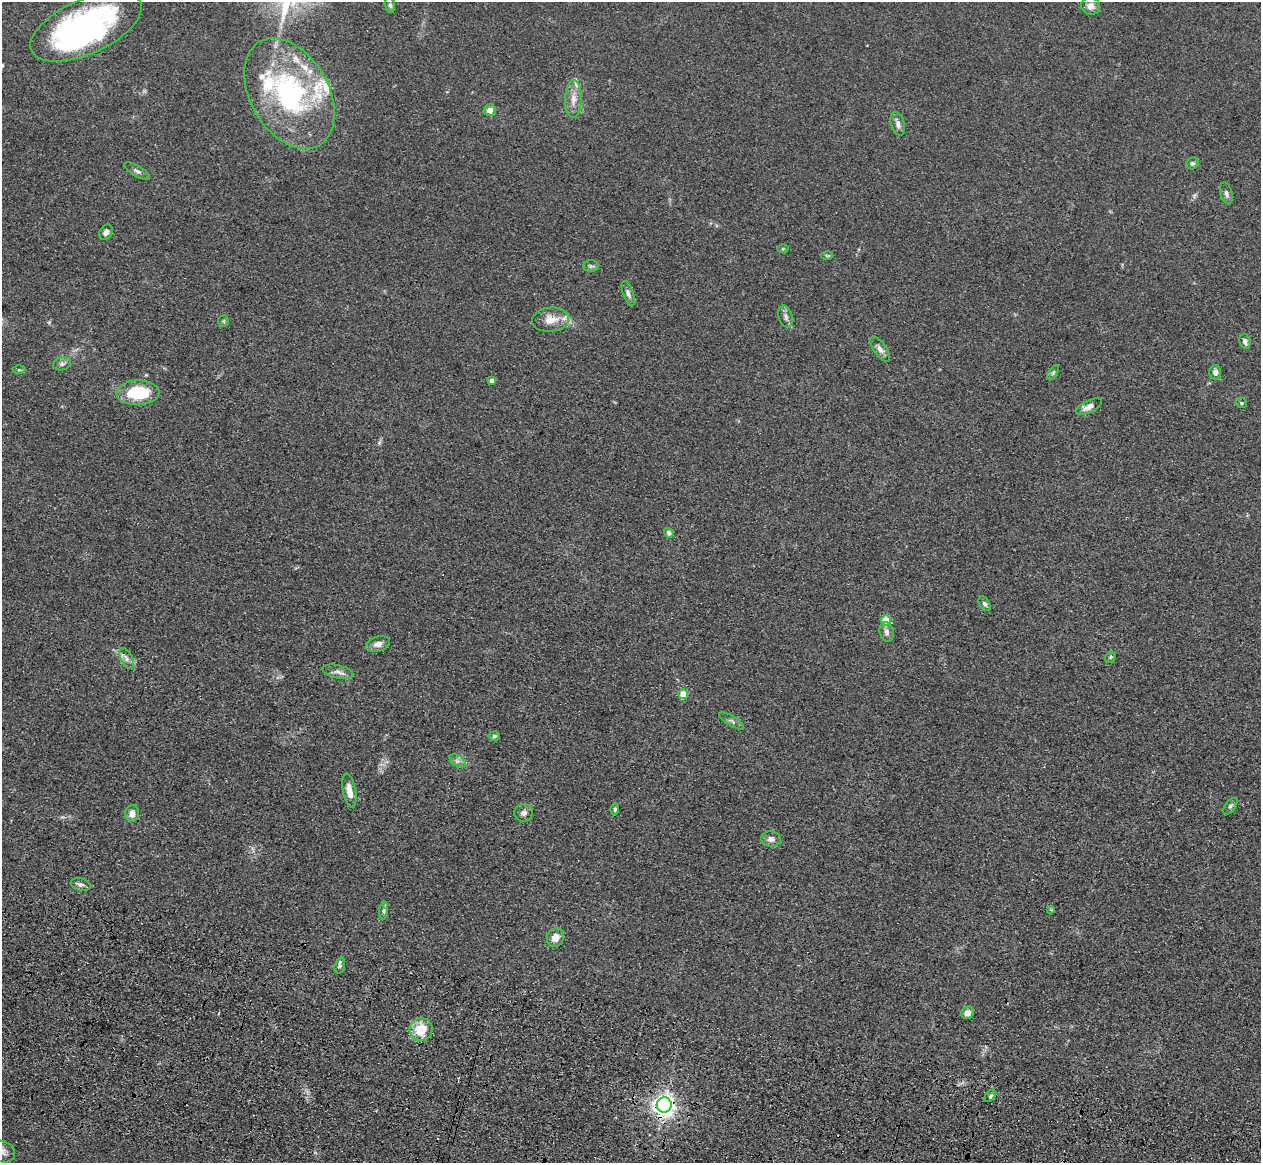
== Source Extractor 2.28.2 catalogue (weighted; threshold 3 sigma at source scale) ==
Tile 6 of 4 x 4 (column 2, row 2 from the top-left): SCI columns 1296-2554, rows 2686-3846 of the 5109 x 5248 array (HDU 1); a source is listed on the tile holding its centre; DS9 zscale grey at full resolution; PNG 1263 x 1165 px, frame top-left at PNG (2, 2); each listed source drawn as its Kron ellipse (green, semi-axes under 4 px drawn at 4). Shown black and unused: <1% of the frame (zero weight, under 3 of 4 exposures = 6% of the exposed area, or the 3 px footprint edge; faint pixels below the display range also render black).
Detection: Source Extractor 2.28.2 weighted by HDU 2 'WHT'; one run over the whole footprint, this tile lists its part. Background 0.0611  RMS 0.0075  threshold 0.0338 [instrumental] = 3 sigma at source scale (4.5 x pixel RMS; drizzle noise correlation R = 1.50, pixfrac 1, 0.05/0.05 arcsec/px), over >= 5 px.
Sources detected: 65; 1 inside a brighter object's white glare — neither listed nor drawn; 8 inside a brighter listed object's ellipse — not listed separately; the other 56 listed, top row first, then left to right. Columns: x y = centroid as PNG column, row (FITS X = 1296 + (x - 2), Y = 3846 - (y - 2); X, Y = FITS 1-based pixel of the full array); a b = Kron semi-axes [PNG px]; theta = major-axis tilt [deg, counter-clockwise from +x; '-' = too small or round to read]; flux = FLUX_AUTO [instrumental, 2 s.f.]
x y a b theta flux
390 5 8 5 -79 1.6
1091 6 9 9 - 5.1
86 27 59 27 24 190
289 94 60 39 -60 140
573 99 19 8 89 7.9
490 110 6 6 - 4.9
898 124 12 7 -72 4
1192 163 6 6 - 1.9
137 171 14 5 -31 2.6
1226 193 11 6 -75 2.6
106 232 8 6 60 2.8
783 249 6 4 2 0.91
827 256 6 4 -1 0.92
591 266 8 6 1 1.8
628 293 13 5 -70 2.8
786 317 11 6 -73 3.3
551 320 18 12 6 12
223 321 6 5 - 1.3
1245 341 7 5 -73 3.2
880 349 14 6 -54 4.1
62 364 9 6 17 2.4
19 370 6 4 2 1.3
1215 372 7 6 - 3.7
1053 373 8 4 55 1.4
492 381 4 4 - 4.1
138 393 21 12 1 39
1241 403 6 4 -23 1.3
1089 406 14 6 25 5.4
669 533 5 4 - 2.4
985 604 8 5 -56 2
886 620 5 5 - 23
887 632 10 7 -77 3.4
378 644 12 7 17 4.8
1110 657 6 5 - 1.2
126 658 11 6 -63 3.2
338 672 16 6 -13 4
683 694 5 5 - 19
732 721 14 5 -31 2.3
494 736 5 4 - 1.6
458 761 9 5 -31 2.5
349 791 17 6 -79 7
1230 806 9 5 53 1.7
615 809 5 3 - 1.2
132 813 8 7 - 5
524 813 9 8 - 3.7
771 839 9 7 -8 4
80 884 10 6 -14 2.9
1051 910 3 3 - 0.92
384 911 9 4 82 1.9
555 937 9 8 - 6.4
340 966 8 5 76 2.1
968 1013 6 6 - 5.4
421 1029 11 11 - 20
990 1096 7 4 49 1.5
664 1105 7 7 - 490
2 1151 13 10 -16 5.3
Overlapping masked pixels (flux is a lower limit): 1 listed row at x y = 664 1105
Isophote crosses this tile's border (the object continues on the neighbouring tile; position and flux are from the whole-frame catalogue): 1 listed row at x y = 2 1151